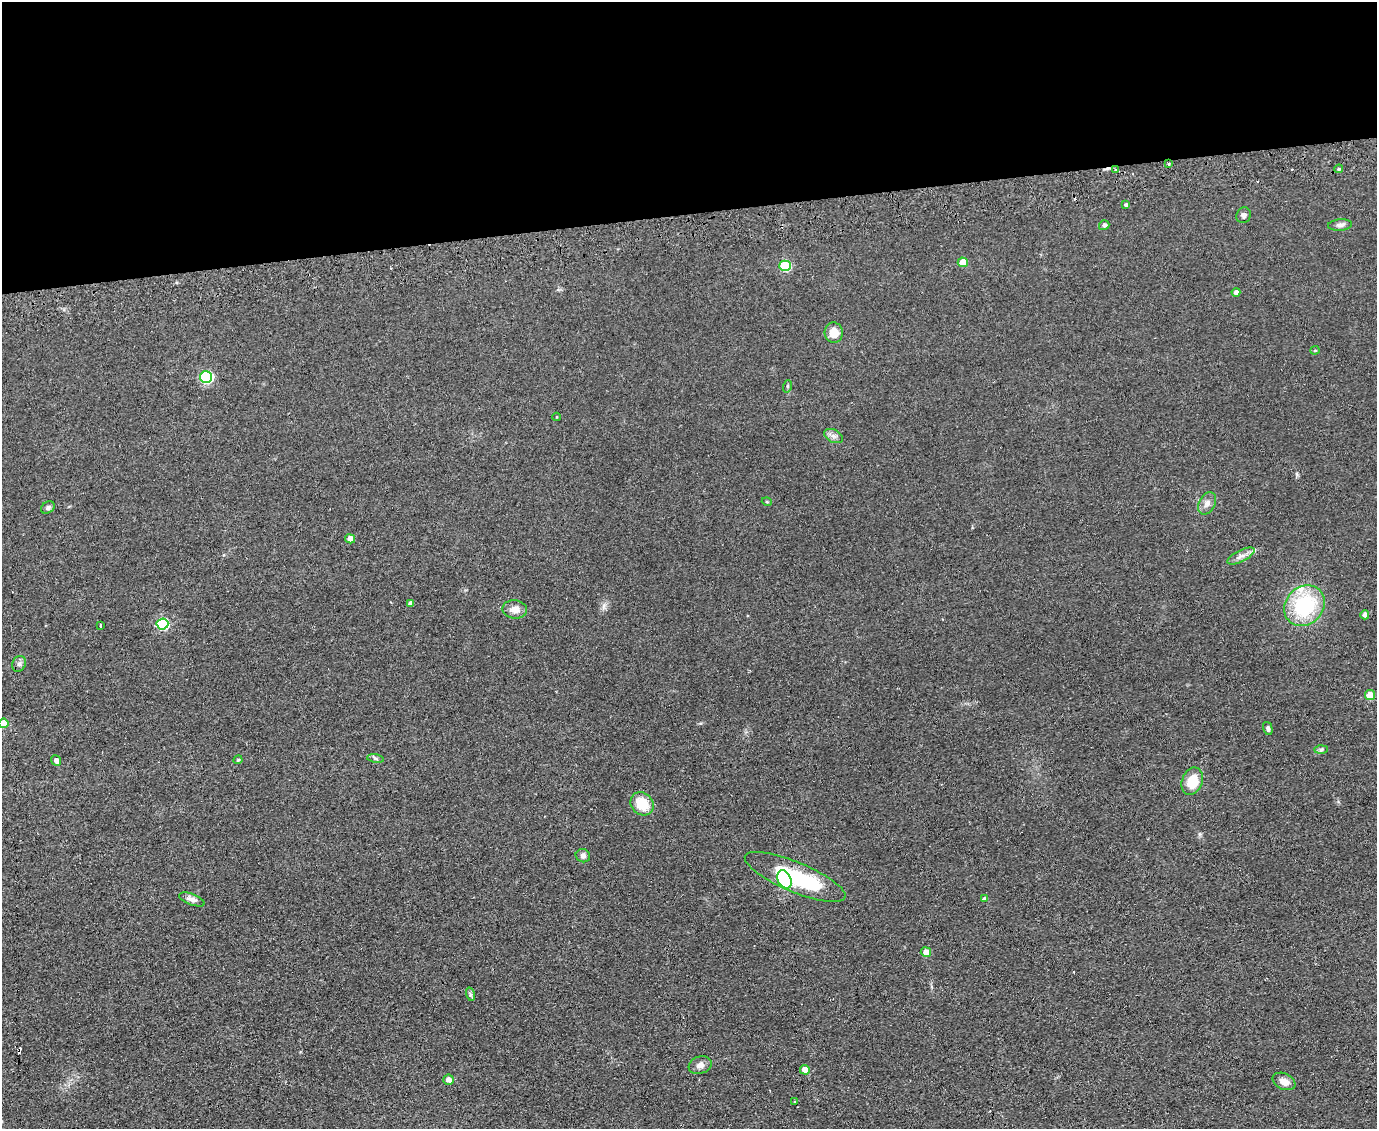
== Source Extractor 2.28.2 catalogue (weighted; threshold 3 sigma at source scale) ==
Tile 2 of 3 x 4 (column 2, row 1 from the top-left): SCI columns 1801-3175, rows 3424-4550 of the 4674 x 6921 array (HDU 1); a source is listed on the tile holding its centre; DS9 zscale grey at full resolution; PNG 1379 x 1131 px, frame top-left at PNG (2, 2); each listed source drawn as its Kron ellipse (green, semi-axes under 4 px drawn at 4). Shown black and unused: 19% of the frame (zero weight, under 2 of 3 exposures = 3% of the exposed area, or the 3 px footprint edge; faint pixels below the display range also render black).
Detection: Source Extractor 2.28.2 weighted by HDU 2 'WHT'; one run over the whole footprint, this tile lists its part. Background 0.0634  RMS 0.0089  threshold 0.0401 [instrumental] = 3 sigma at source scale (4.5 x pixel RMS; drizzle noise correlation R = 1.50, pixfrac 1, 0.05/0.05 arcsec/px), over >= 5 px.
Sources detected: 54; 4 cosmic-ray / hot-pixel residue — neither listed nor drawn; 1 inside a brighter listed object's ellipse — not listed separately; the other 49 listed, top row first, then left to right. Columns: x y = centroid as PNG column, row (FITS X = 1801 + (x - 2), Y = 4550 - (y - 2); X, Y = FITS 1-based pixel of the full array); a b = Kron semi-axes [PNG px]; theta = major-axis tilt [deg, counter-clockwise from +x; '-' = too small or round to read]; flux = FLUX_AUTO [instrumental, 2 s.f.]
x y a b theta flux
1169 164 3 3 - 1.7
1339 169 4 3 - 1.4
1116 170 3 3 - 2.4
1126 205 4 3 - 1.9
1244 215 8 7 - 2.7
1104 225 5 5 - 2.3
1340 225 12 5 3 3.2
963 262 5 5 - 17
785 266 5 5 - 52
1236 292 4 4 - 3.3
834 333 10 9 - 12
1315 350 4 4 - 0.96
206 377 6 6 - 99
788 386 6 4 71 1.1
556 417 4 3 - 0.68
833 436 10 6 -26 3.5
767 502 5 3 - 0.73
1207 503 12 8 62 4.6
48 507 7 5 34 2.1
350 539 5 4 - 6.5
1241 556 15 5 27 4.6
411 603 4 4 - 3.2
1304 606 22 18 46 66
515 609 12 9 -7 7.3
1365 615 4 4 - 4.1
162 624 6 5 - 75
100 626 4 3 - 2.8
19 664 8 6 63 2.6
1370 695 5 5 - 18
4 723 5 5 - 17
1268 728 7 4 -76 2.3
1321 750 6 4 2 1.5
375 759 8 4 -9 1.6
56 760 5 4 - 3.5
238 760 4 3 - 1
1192 781 14 10 68 19
642 804 12 10 -46 20
583 856 7 6 - 2.5
795 877 54 15 -23 77
784 879 9 6 -64 100
192 899 13 5 -20 4.3
985 899 4 3 - 26
926 952 5 4 - 6.1
470 994 7 4 -72 1.6
700 1065 12 8 19 4.8
805 1070 5 4 - 8.4
448 1080 5 5 - 5.8
1284 1081 12 8 -24 6.5
795 1102 3 3 - 3.5
Overlapping masked pixels (flux is a lower limit): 4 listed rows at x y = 1169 164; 1116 170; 795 877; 784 879
Isophote crosses this tile's border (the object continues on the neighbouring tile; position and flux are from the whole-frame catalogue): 1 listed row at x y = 4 723